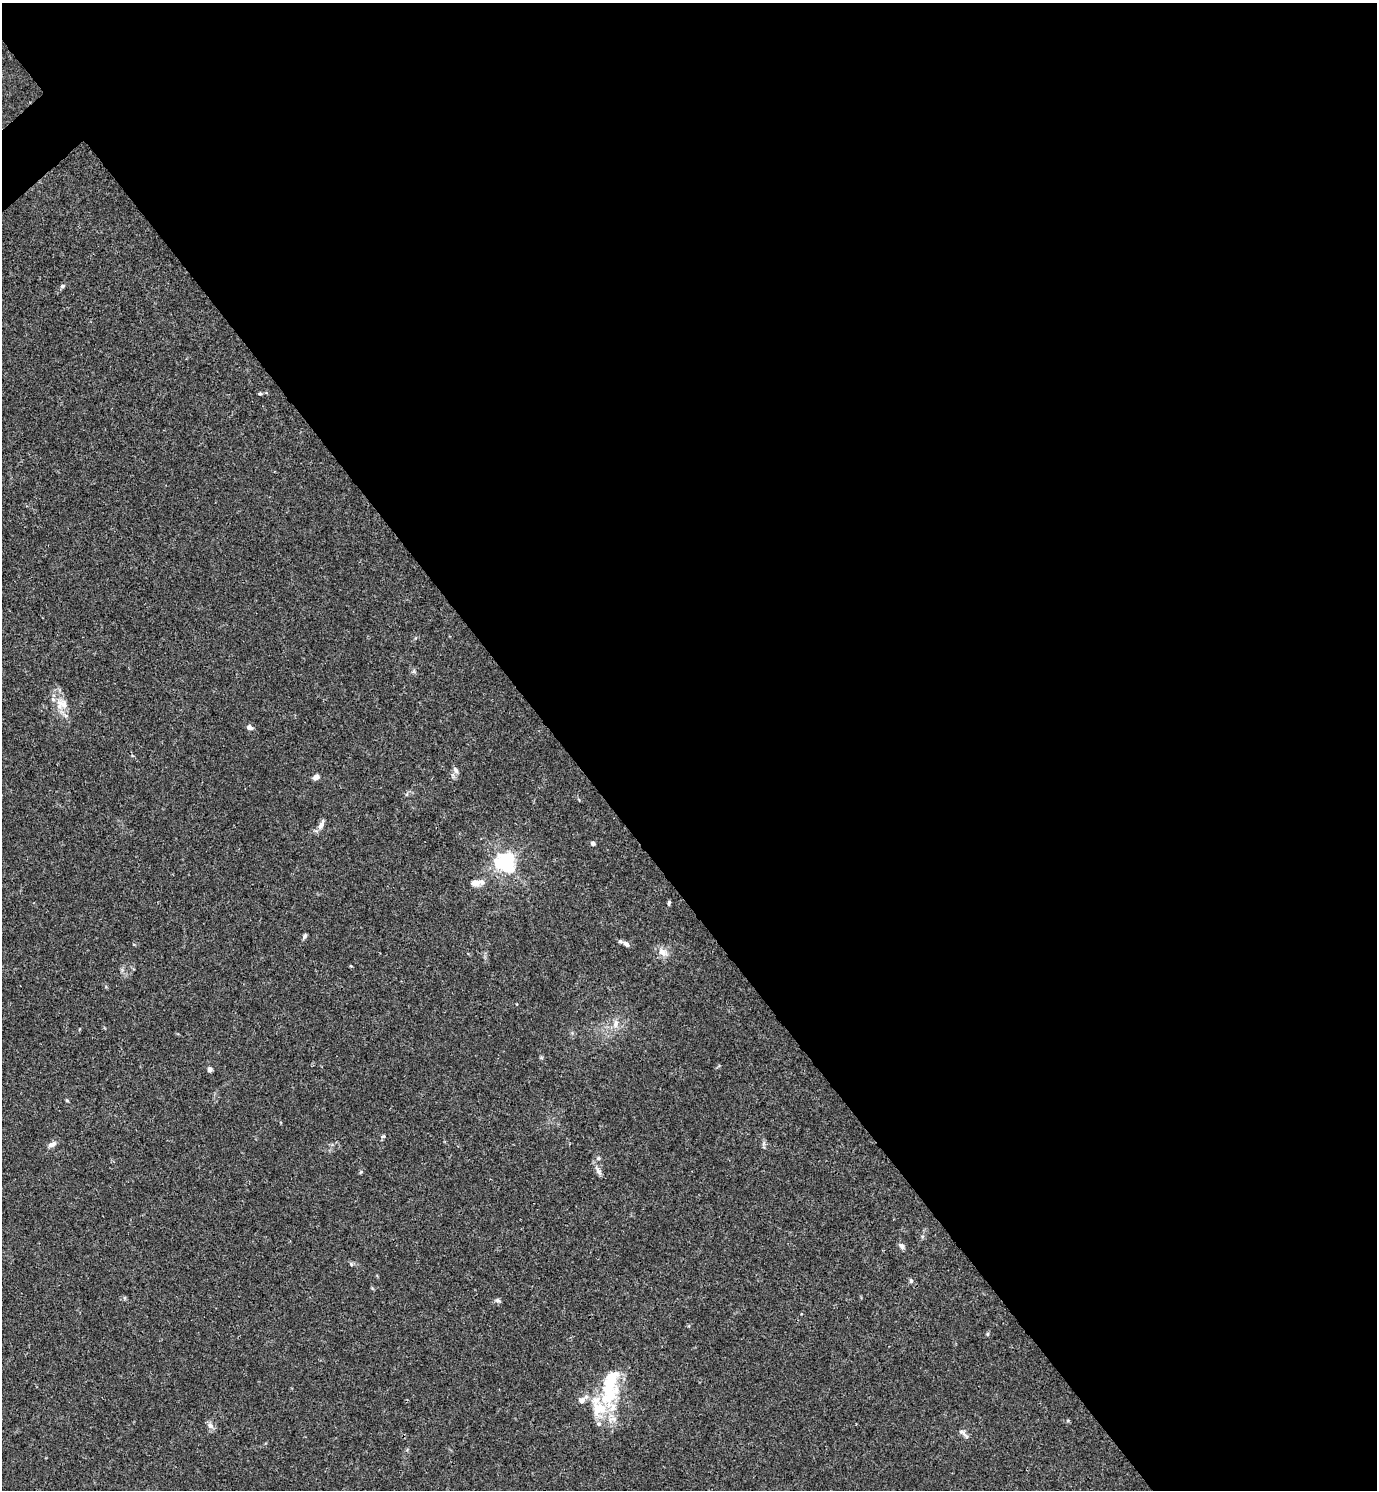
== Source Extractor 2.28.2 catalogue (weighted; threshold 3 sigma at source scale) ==
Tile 8 of 4 x 4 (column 4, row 2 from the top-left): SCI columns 4426-5800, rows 2980-4467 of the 5958 x 5961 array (HDU 1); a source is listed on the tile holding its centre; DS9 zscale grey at full resolution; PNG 1379 x 1492 px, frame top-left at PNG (2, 3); no overlay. Shown black and unused: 59% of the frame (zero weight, under 3 of 4 exposures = <1% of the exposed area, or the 3 px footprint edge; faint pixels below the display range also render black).
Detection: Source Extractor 2.28.2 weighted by HDU 2 'WHT'; one run over the whole footprint, this tile lists its part. Background 0.016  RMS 0.0021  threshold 0.00952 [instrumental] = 3 sigma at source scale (4.5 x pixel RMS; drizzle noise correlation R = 1.50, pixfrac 1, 0.05/0.05 arcsec/px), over >= 5 px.
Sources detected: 36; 1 inside a brighter object's white glare — not listed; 4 inside a brighter listed object's ellipse — not listed separately; the other 31 listed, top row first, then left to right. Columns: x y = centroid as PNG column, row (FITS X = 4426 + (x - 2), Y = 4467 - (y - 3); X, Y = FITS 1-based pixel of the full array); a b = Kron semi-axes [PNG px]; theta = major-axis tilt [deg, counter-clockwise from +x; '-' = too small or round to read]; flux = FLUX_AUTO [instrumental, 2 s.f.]
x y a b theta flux
62 286 6 5 - 0.42
260 394 6 4 1 0.28
63 704 19 11 -30 2.8
250 727 7 6 - 0.75
456 770 9 6 -61 0.74
316 777 7 6 - 0.93
407 794 6 4 71 0.28
321 825 15 6 67 1
593 843 6 5 - 0.44
506 862 7 6 - 100
475 883 9 7 4 1.6
669 903 6 4 82 0.38
304 936 7 5 71 0.48
626 944 10 6 -32 0.9
662 952 14 9 -37 1.6
615 1025 12 5 -83 0.88
210 1069 6 5 - 0.63
67 1101 5 3 - 0.21
383 1136 6 4 3 0.26
52 1144 13 6 25 0.86
598 1158 5 5 - 0.31
598 1170 16 5 -56 0.87
902 1246 8 6 -40 0.73
351 1264 7 4 -46 0.33
911 1281 6 5 - 0.42
498 1300 8 5 -2 0.45
987 1334 6 4 89 0.26
611 1381 70 22 82 14
582 1400 8 7 - 1.1
210 1426 9 7 -43 0.9
966 1435 17 4 -40 0.63